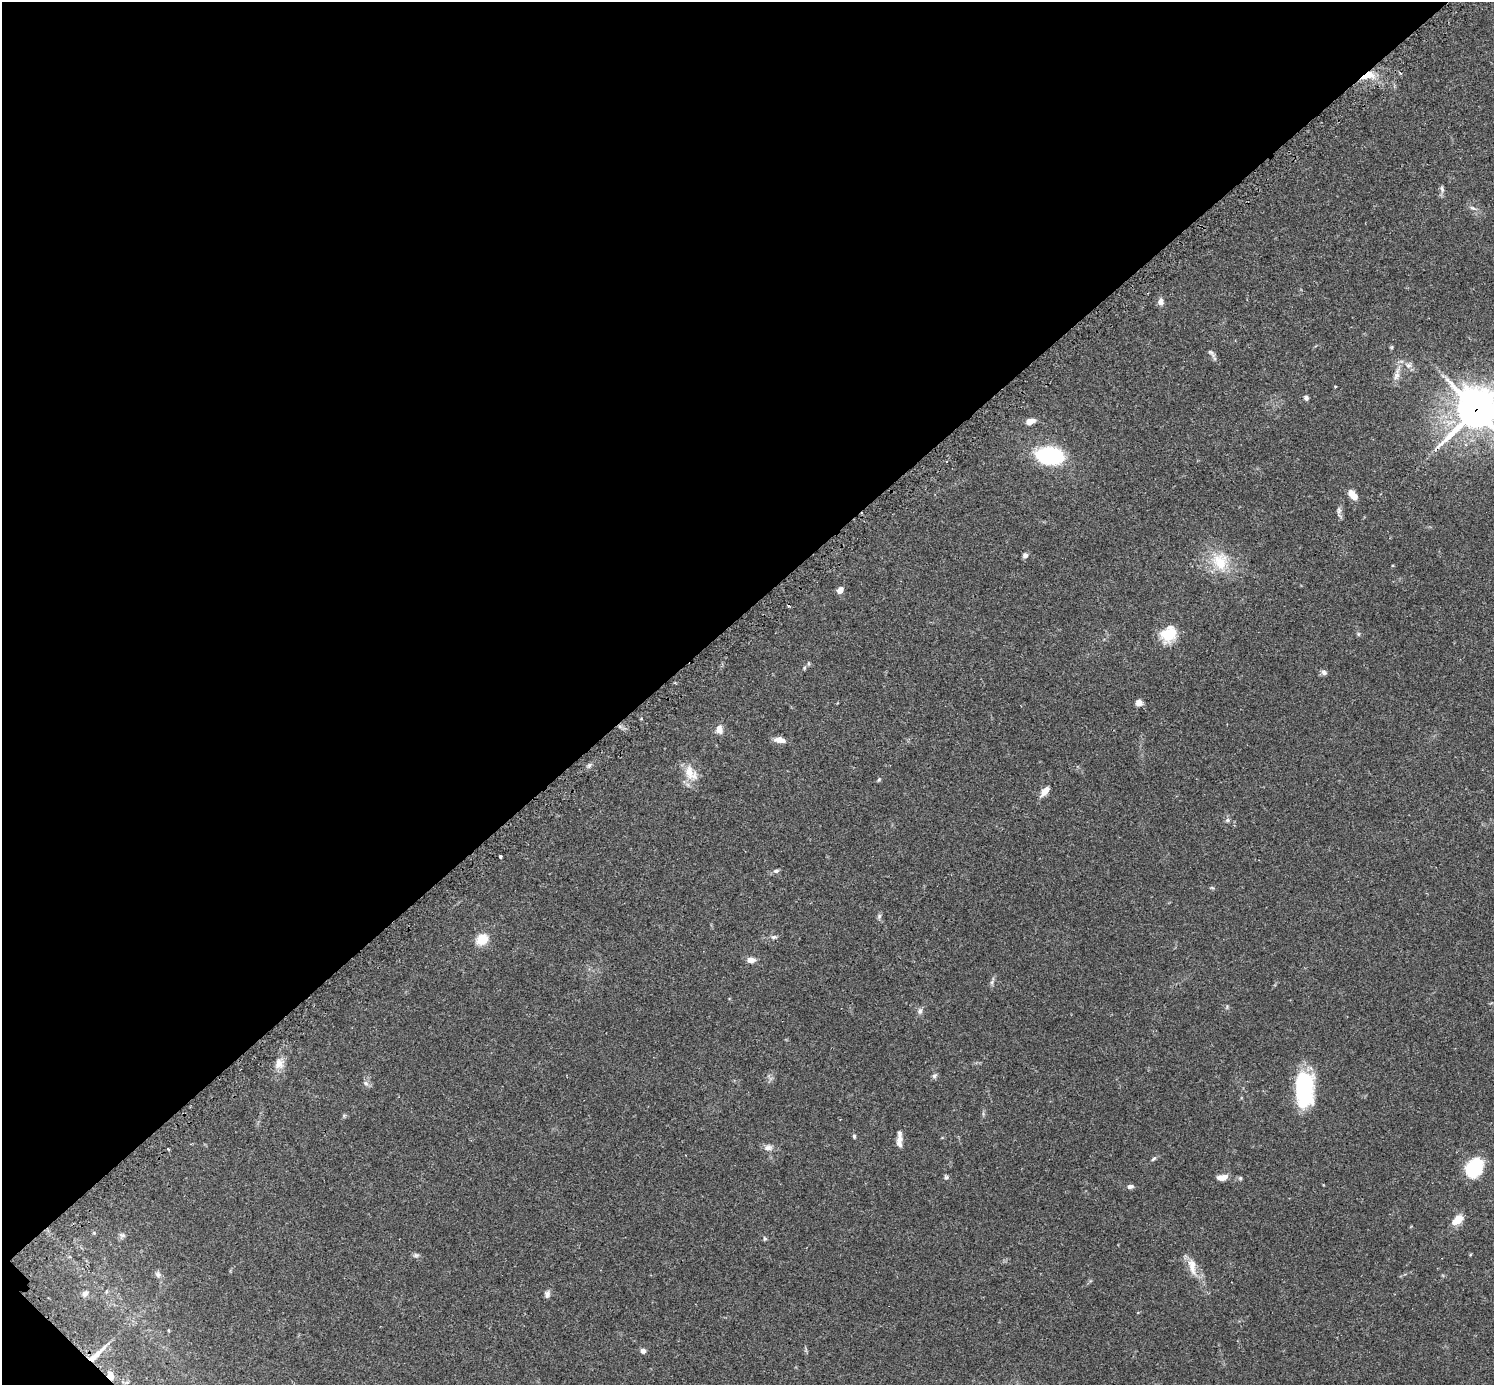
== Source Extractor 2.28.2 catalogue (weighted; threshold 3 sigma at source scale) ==
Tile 5 of 4 x 4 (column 1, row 2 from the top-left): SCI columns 41-1532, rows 2955-4337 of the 6041 x 6041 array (HDU 1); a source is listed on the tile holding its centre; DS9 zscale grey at full resolution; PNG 1496 x 1387 px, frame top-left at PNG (2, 2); no overlay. Shown black and unused: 44% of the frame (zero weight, under 2 of 3 exposures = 2% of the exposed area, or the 3 px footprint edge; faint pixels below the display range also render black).
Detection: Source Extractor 2.28.2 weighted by HDU 2 'WHT'; one run over the whole footprint, this tile lists its part. Background 0.102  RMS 0.0058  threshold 0.0261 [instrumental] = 3 sigma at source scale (4.5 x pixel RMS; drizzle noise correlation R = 1.50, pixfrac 1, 0.05/0.05 arcsec/px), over >= 5 px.
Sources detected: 63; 1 cosmic-ray / hot-pixel residue — not listed; the other 62 listed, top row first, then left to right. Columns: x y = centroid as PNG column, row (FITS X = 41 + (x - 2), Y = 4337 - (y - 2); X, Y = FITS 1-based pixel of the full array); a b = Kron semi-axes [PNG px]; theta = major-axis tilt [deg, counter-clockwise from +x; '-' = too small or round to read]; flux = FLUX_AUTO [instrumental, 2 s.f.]
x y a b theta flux
1368 75 16 7 19 9.8
1442 189 9 5 -68 1.6
1473 208 10 5 -24 1.8
1161 302 8 6 85 3.1
1211 353 17 5 -52 1.9
1408 365 10 7 -34 2.9
1397 374 24 7 73 5
1335 386 3 3 - 0.54
1306 398 6 5 - 1.7
1476 410 16 15 - 1300
1030 421 8 6 15 5.4
1050 455 21 14 -5 60
1353 495 14 7 -51 5.3
1339 510 10 6 90 1.9
1025 556 7 6 - 1.9
1220 562 28 22 -79 20
840 590 5 4 - 8.3
1168 634 19 15 53 16
1358 634 6 4 -90 0.81
804 668 5 5 - 0.79
1324 672 8 6 -34 1.8
1139 702 6 6 - 4
719 729 12 8 -87 4
779 740 11 6 -10 5.2
690 773 25 15 -55 9.9
879 780 6 4 69 0.74
1045 791 11 6 52 5.4
1227 820 7 5 22 1.2
500 857 3 3 - 3.4
776 871 8 5 16 1.5
1212 888 6 4 -3 0.75
879 916 7 5 70 1.2
774 937 8 5 1 1.5
482 939 14 11 35 9.7
751 960 8 6 -2 3.8
992 982 6 5 - 1.2
920 1011 9 7 79 1.9
279 1063 16 11 65 5.6
934 1076 7 6 - 1.4
366 1083 8 6 -44 1.8
1304 1089 33 17 89 58
854 1136 6 4 -76 0.87
899 1141 17 7 90 4.5
768 1147 12 9 4 3
168 1149 4 2 - 0.62
1154 1159 8 4 41 1.2
1474 1167 21 15 56 29
946 1177 7 5 -73 1.1
1222 1177 13 7 5 5.2
1240 1178 5 5 - 0.93
1130 1187 8 5 5 1.8
1457 1220 14 8 37 8.1
122 1235 9 5 -14 1.4
765 1239 6 5 - 0.9
416 1255 9 5 9 1.4
1192 1266 25 9 -79 7.7
158 1274 9 7 -30 1.8
85 1293 9 7 48 2.2
547 1294 9 6 77 2
643 1351 6 6 - 1.9
94 1356 25 7 40 8.4
110 1375 8 6 -69 5.4
Overlapping masked pixels (flux is a lower limit): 4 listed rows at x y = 1368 75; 1476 410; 94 1356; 110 1375
Isophote crosses this tile's border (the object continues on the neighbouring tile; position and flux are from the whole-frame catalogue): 1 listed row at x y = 1476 410